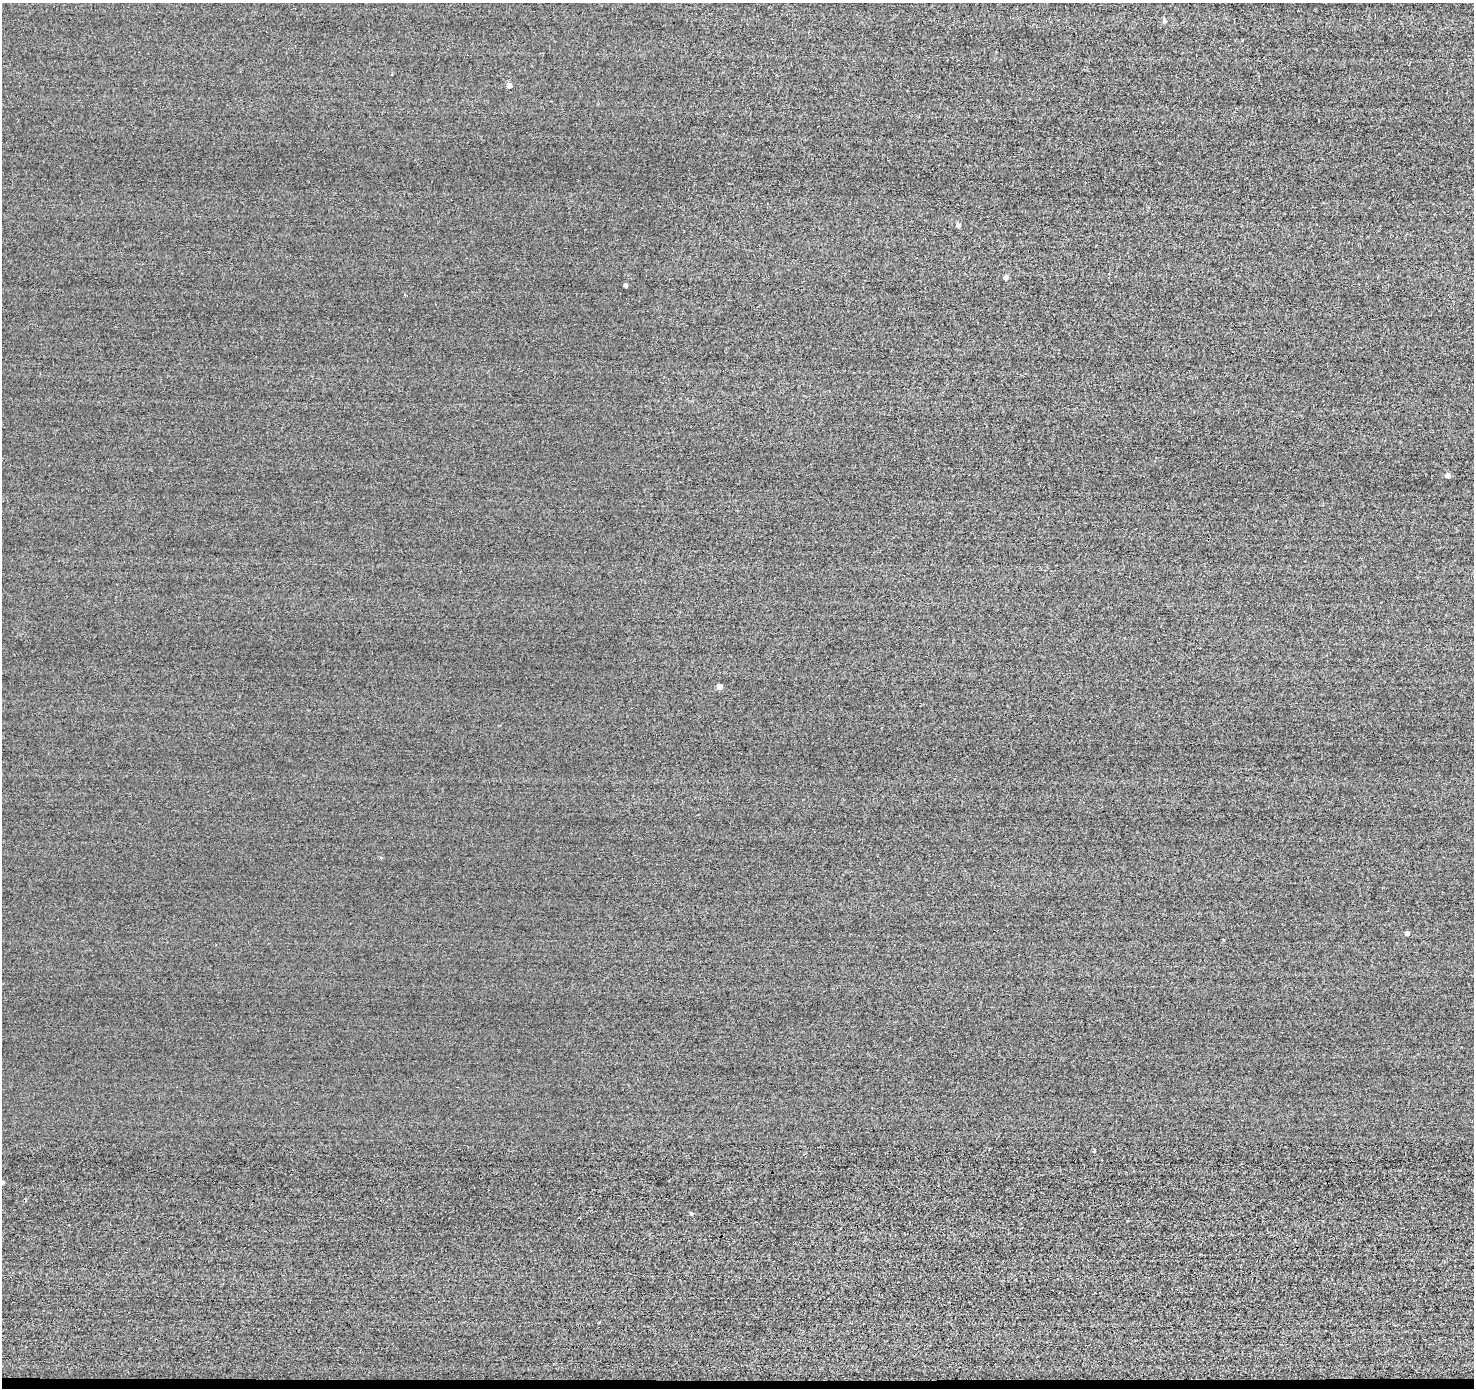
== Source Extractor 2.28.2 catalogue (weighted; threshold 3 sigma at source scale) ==
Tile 8 of 3 x 3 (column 2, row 3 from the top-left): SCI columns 1488-2959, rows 215-1600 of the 4678 x 4710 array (HDU 1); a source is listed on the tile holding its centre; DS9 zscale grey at full resolution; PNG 1476 x 1390 px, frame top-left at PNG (2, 3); no overlay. Shown black and unused: <1% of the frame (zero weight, under 2 of 3 exposures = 12% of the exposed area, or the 3 px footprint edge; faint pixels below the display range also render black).
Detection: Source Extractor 2.28.2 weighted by HDU 2 'WHT'; one run over the whole footprint, this tile lists its part. Background -0.431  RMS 3.3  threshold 14.8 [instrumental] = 3 sigma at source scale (4.5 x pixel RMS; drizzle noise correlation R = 1.50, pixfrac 1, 0.05/0.05 arcsec/px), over >= 5 px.
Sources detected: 11; all 11 listed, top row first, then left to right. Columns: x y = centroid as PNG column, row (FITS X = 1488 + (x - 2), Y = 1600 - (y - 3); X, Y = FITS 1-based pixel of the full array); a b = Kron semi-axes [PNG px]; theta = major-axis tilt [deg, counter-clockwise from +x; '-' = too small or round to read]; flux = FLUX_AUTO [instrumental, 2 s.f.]
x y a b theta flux
1164 20 6 5 - 710
509 86 4 4 - 3100
958 225 5 4 - 930
1006 278 4 4 - 1100
626 285 4 3 - 830
1448 476 4 4 - 1800
720 686 4 4 - 3400
1407 933 4 4 - 1000
1224 940 4 3 - 200
3 1182 4 3 - 450
692 1214 4 4 - 390